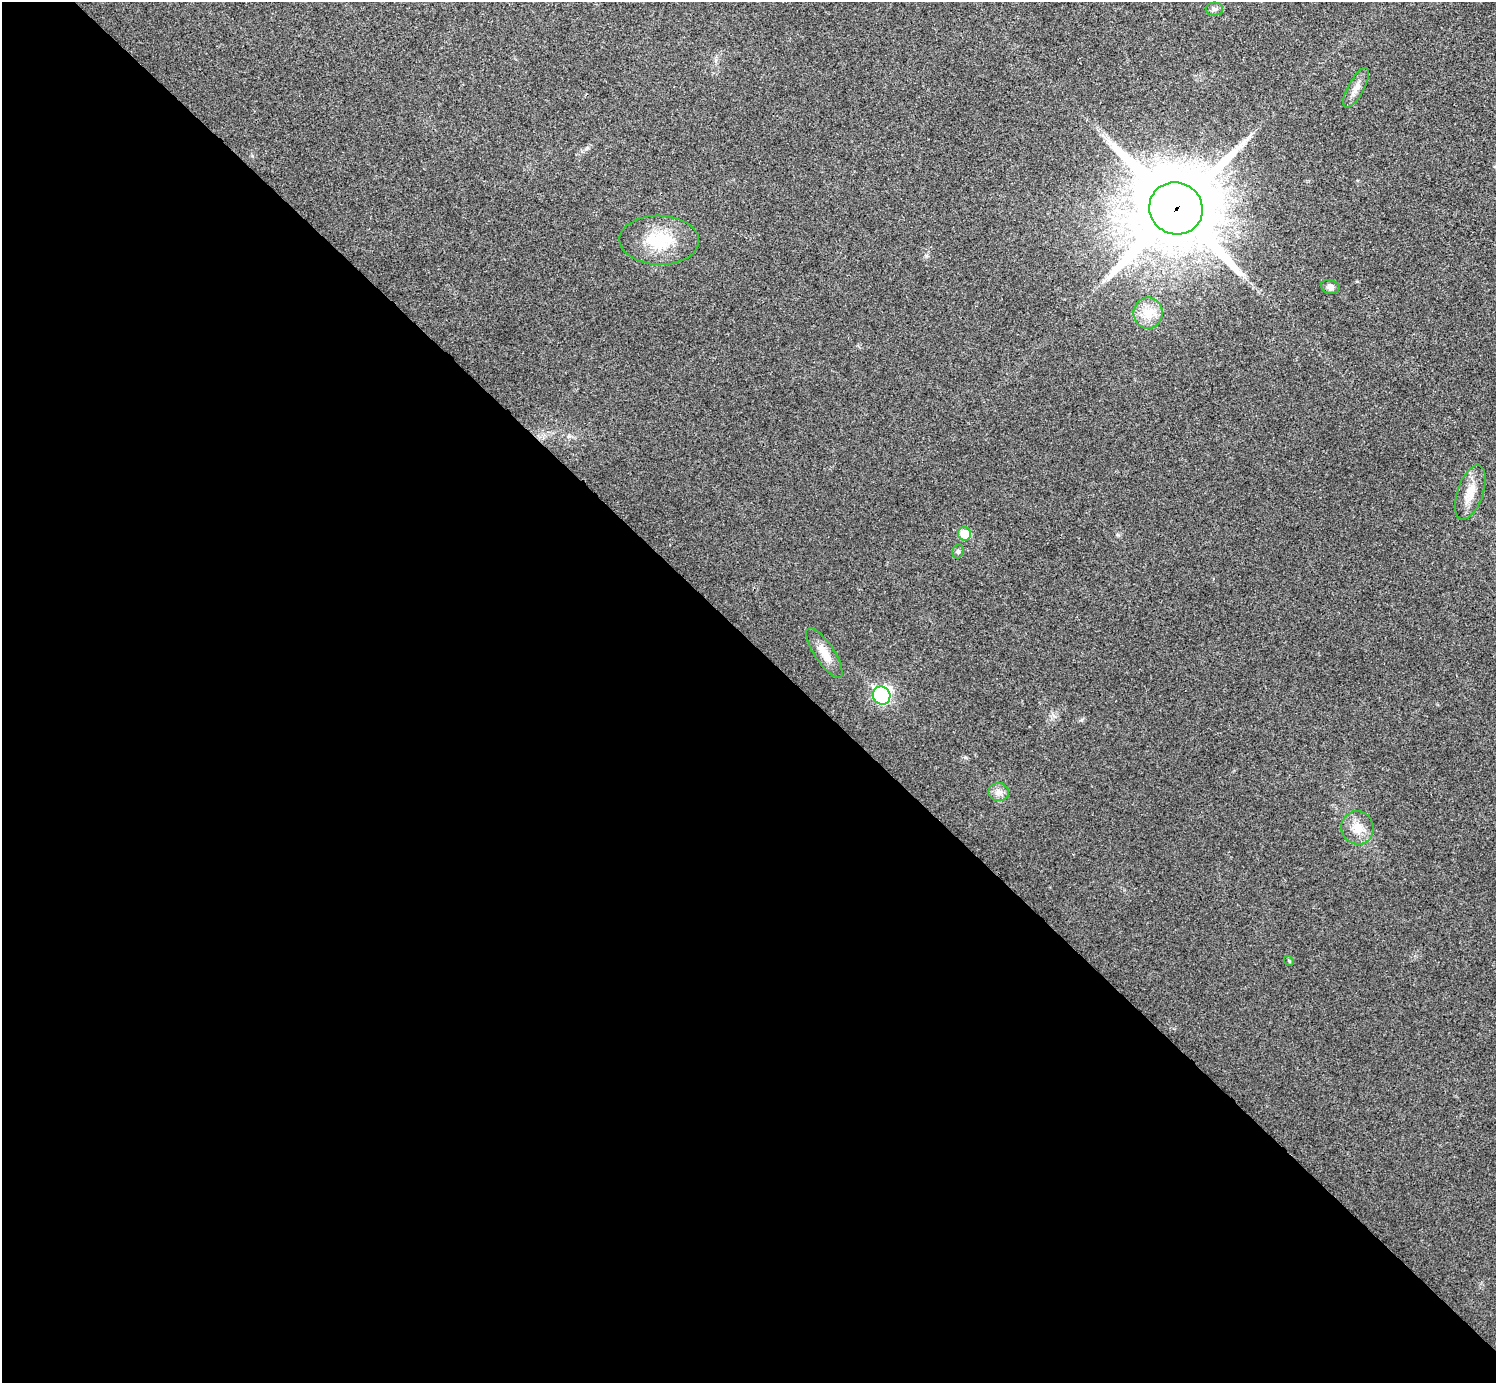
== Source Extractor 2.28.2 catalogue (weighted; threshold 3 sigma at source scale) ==
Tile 9 of 4 x 4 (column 1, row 3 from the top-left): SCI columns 4-1497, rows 1541-2921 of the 5985 x 5985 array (HDU 1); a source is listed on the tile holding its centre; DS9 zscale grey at full resolution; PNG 1498 x 1385 px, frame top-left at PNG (2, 2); each listed source drawn as its Kron ellipse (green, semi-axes under 4 px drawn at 4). Shown black and unused: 54% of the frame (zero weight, under 3 of 4 exposures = <1% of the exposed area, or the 3 px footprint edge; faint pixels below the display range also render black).
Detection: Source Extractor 2.28.2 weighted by HDU 2 'WHT'; one run over the whole footprint, this tile lists its part. Background 0.0219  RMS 0.0054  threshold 0.0245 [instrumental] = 3 sigma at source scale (4.5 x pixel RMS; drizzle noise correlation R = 1.50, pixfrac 1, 0.05/0.05 arcsec/px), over >= 5 px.
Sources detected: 14; all 14 listed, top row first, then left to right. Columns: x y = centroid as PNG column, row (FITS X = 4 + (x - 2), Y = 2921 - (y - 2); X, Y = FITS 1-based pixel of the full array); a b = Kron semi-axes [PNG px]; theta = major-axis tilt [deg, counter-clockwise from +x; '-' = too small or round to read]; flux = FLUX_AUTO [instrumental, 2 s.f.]
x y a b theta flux
1214 9 9 6 0 1.6
1356 88 22 8 61 4.6
1176 208 27 25 -32 8100
659 240 40 24 -2 26
1330 287 9 6 -12 2.1
1148 313 15 14 - 8.3
1470 492 28 13 71 9.8
965 534 7 6 - 12
958 551 7 5 75 1.2
824 653 29 9 -56 8.2
882 695 9 8 - 89
999 792 10 9 - 3.2
1357 828 17 16 - 8.3
1289 961 5 4 - 0.57
Overlapping masked pixels (flux is a lower limit): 1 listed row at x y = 1176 208
Unlisted compact peaks at least as high as the median listed source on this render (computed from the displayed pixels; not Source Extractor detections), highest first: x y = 1118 535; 965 757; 1082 720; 926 256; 1357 281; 587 148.